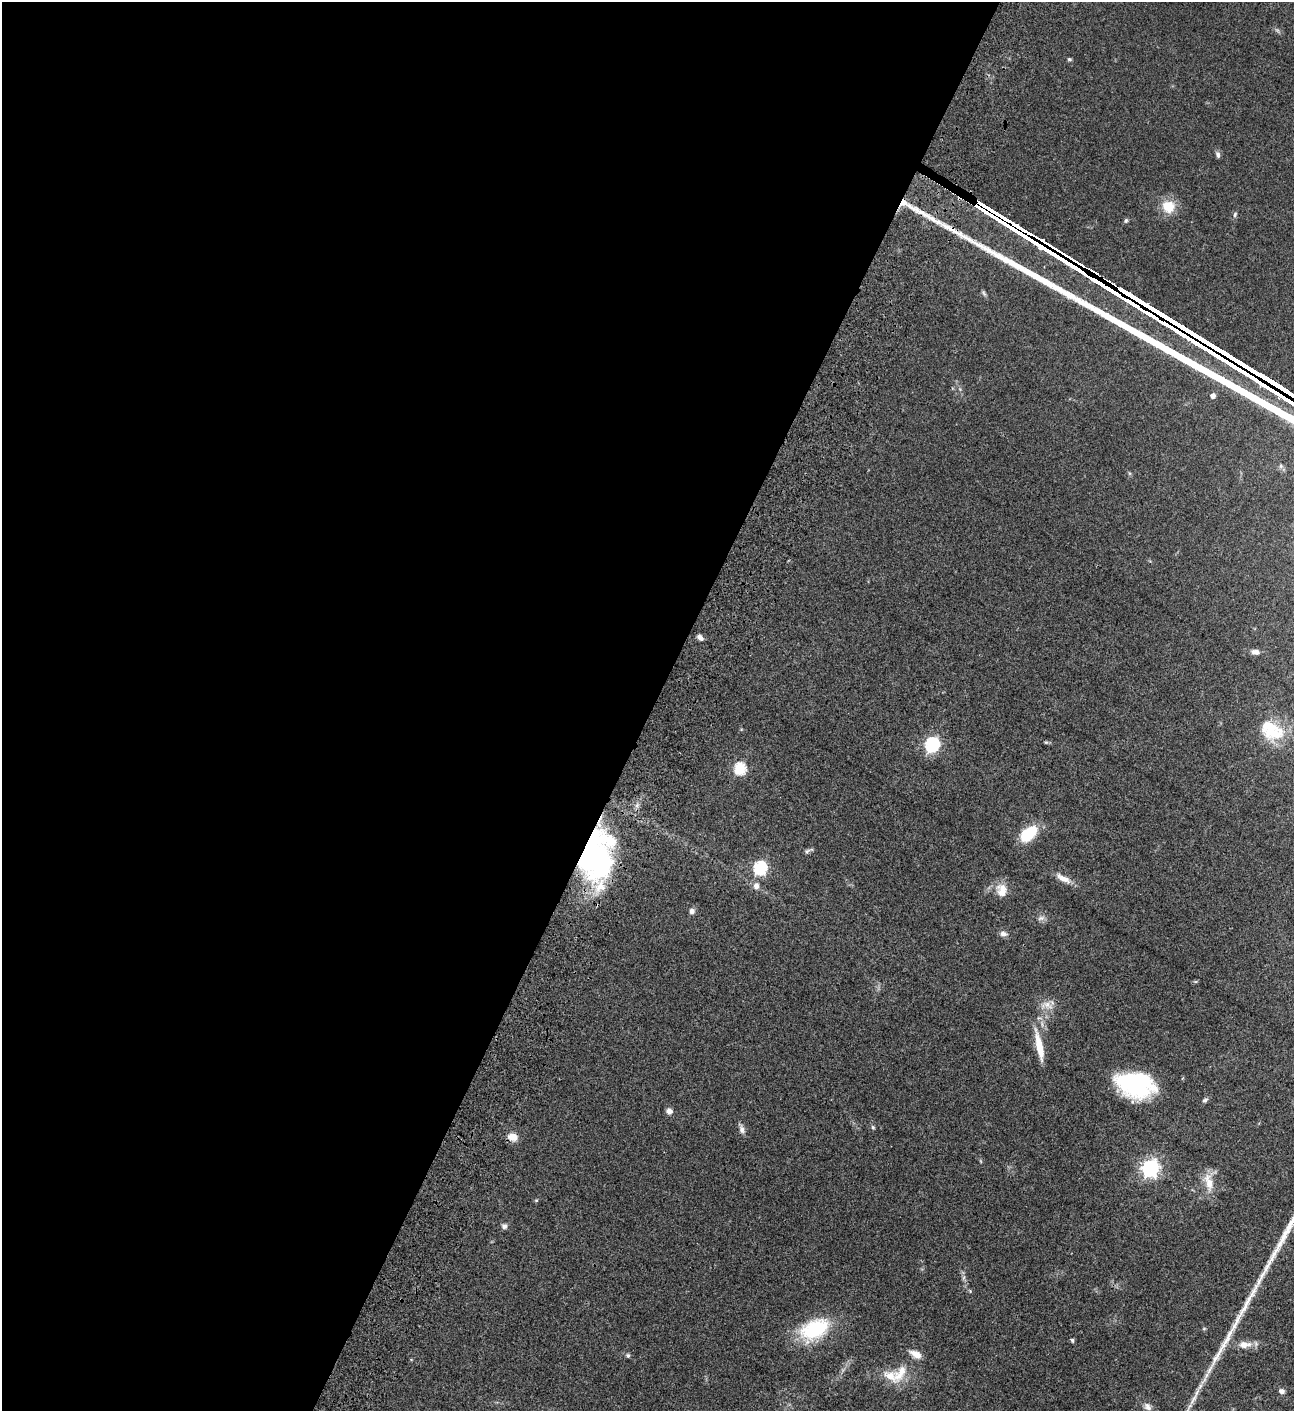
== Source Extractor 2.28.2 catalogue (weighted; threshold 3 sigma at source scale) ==
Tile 5 of 4 x 4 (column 1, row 2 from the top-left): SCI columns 505-1796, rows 3023-4431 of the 6049 x 6047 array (HDU 1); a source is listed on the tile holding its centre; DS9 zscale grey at full resolution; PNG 1296 x 1413 px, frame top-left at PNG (2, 2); no overlay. Shown black and unused: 51% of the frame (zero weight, under 3 of 4 exposures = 13% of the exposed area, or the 3 px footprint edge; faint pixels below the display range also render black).
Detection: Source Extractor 2.28.2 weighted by HDU 2 'WHT'; one run over the whole footprint, this tile lists its part. Background 0.0655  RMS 0.0059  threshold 0.0266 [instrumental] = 3 sigma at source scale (4.5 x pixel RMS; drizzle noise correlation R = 1.50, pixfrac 1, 0.05/0.05 arcsec/px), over >= 5 px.
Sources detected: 54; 1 too faint to see at this stretch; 2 inside a brighter object's white glare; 2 long thin detections or spike segments (spike, bleed or trail) — not listed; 4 inside a brighter listed object's ellipse — not listed separately; the other 45 listed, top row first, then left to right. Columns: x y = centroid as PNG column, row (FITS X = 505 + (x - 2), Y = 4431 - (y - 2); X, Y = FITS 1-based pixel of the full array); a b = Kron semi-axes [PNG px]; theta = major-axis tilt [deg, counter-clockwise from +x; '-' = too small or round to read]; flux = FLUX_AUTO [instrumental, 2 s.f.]
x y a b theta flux
1069 59 5 4 - 0.9
1218 155 9 5 -77 1.5
1168 206 15 14 - 12
1235 214 7 5 74 1.1
1126 220 6 5 - 0.92
1213 396 5 4 - 3.1
700 637 8 5 -39 2.3
1255 652 9 6 -2 2.7
1271 733 32 20 -20 18
1046 742 5 5 - 0.69
932 744 7 6 - 110
740 768 6 6 - 53
1028 834 16 10 41 26
807 851 11 5 17 1.4
590 860 42 35 -66 120
760 868 6 6 - 87
1063 878 21 7 -28 5.4
756 886 10 8 89 3.2
1002 893 19 14 -57 7.1
692 911 7 7 - 1.9
1041 918 11 6 15 2
1003 934 10 7 -9 2.2
1047 1005 20 11 -2 5.6
1039 1046 40 8 -78 12
1135 1085 35 22 -12 60
1205 1100 8 5 49 1.3
669 1111 7 7 - 2.8
873 1127 6 5 - 0.82
742 1129 14 6 -72 2.4
513 1137 11 8 -11 5.8
1150 1168 7 6 - 220
1208 1182 29 12 -75 9.1
536 1200 6 4 1 0.61
504 1226 7 7 - 1.7
964 1277 7 4 71 1.1
970 1291 5 4 - 0.64
814 1329 39 23 27 36
1204 1329 6 4 1 0.61
1072 1340 5 4 - 0.95
1245 1345 18 9 2 6.1
628 1355 6 5 - 1
900 1373 34 14 57 13
1282 1391 7 6 - 2.2
1193 1399 22 6 60 4.9
1147 1407 11 8 -45 2.6
Overlapping masked pixels (flux is a lower limit): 2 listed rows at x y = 590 860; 513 1137